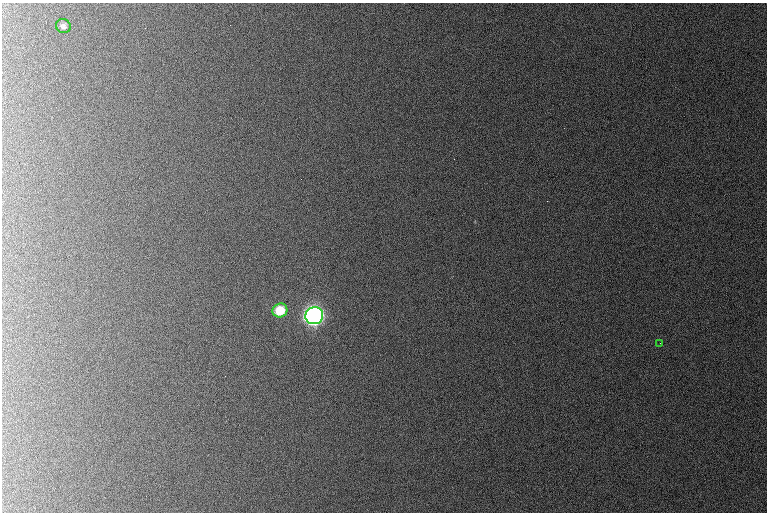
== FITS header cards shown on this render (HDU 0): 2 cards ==
NAXIS1  =                  765 /
NAXIS2  =                  510 /

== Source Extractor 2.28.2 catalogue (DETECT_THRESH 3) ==
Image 765 x 510 px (HDU 0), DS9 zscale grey, 1 PNG px = 1 image px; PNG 769 x 514 px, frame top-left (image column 1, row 510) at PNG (2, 3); each listed source drawn as its Kron ellipse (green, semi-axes under 4 px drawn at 4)
Background 1060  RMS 11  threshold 32.8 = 3 sigma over >= 5 px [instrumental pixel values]
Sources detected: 4; all 4 listed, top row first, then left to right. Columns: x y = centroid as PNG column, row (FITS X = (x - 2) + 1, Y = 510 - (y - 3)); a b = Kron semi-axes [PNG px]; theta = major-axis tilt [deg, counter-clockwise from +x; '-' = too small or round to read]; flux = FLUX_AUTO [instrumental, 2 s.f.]
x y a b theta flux
63 26 7 7 - 2200
280 310 7 7 - 22000
314 316 9 8 - 500000
660 343 2 2 - 380